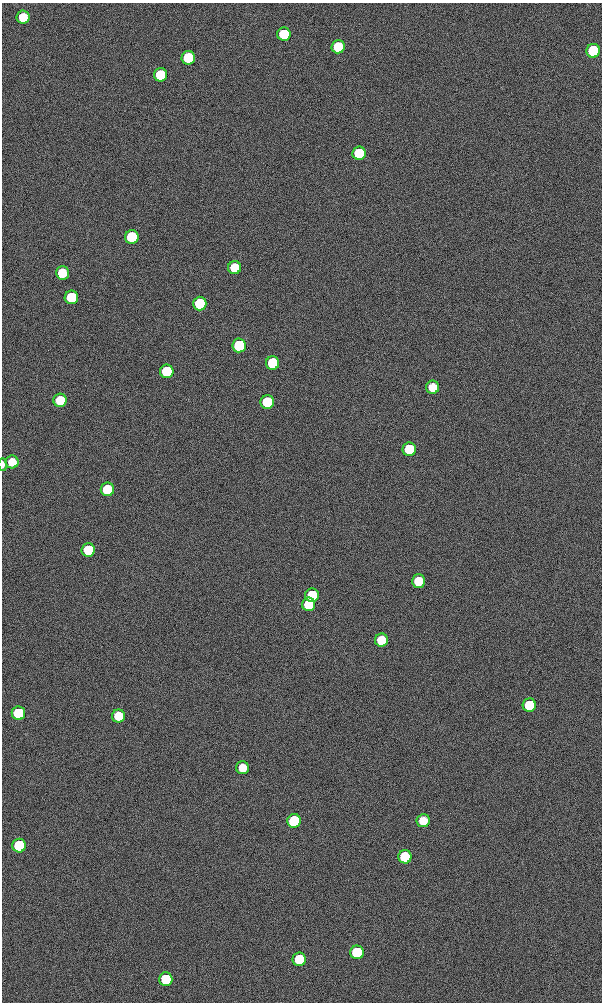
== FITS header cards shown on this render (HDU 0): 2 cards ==
NAXIS1  =                  600 / NUMBER OF ELEMENTS ALONG THIS AXIS
NAXIS2  =                 1000 / NUMBER OF ELEMENTS ALONG THIS AXIS

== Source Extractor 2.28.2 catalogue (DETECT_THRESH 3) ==
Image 600 x 1000 px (HDU 0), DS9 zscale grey, 1 PNG px = 1 image px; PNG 604 x 1004 px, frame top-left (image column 1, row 1000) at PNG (2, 3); each listed source drawn as its Kron ellipse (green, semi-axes under 4 px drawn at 4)
Background 0.105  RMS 4.9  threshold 14.8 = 3 sigma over >= 5 px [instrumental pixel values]
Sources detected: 38; all 38 listed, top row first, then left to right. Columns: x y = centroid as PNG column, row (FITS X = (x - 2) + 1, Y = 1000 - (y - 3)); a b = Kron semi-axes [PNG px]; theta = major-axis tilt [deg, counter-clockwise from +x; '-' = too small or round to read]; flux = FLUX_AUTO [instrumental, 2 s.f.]
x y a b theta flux
23 17 6 6 - 8700
284 34 6 6 - 23000
338 47 6 6 - 14000
593 51 7 7 - 33000
188 58 7 6 - 18000
161 75 6 6 - 16000
359 153 7 6 - 19000
132 237 7 6 - 24000
234 268 6 6 - 9000
62 273 6 6 - 9700
71 297 7 6 - 22000
200 304 7 6 - 23000
239 345 7 7 - 37000
273 363 7 6 - 26000
167 371 7 6 - 23000
433 387 6 6 - 6700
60 400 6 6 - 11000
267 402 7 6 - 21000
409 449 7 6 - 19000
12 462 6 6 - 6200
3 464 6 2 -90 1300
107 489 7 6 - 18000
88 550 7 6 - 15000
418 581 6 6 - 8800
312 595 7 6 - 14000
309 604 6 6 - 12000
381 640 6 6 - 11000
529 705 6 6 - 15000
18 713 7 7 - 29000
118 716 6 6 - 11000
243 768 6 6 - 7500
294 821 7 6 - 30000
423 821 6 6 - 6200
19 846 7 6 - 31000
405 857 7 6 - 16000
357 952 7 7 - 37000
299 959 6 6 - 17000
166 979 7 6 - 16000
At the frame edge (FLAGS 8, measured only in part): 1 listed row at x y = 3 464